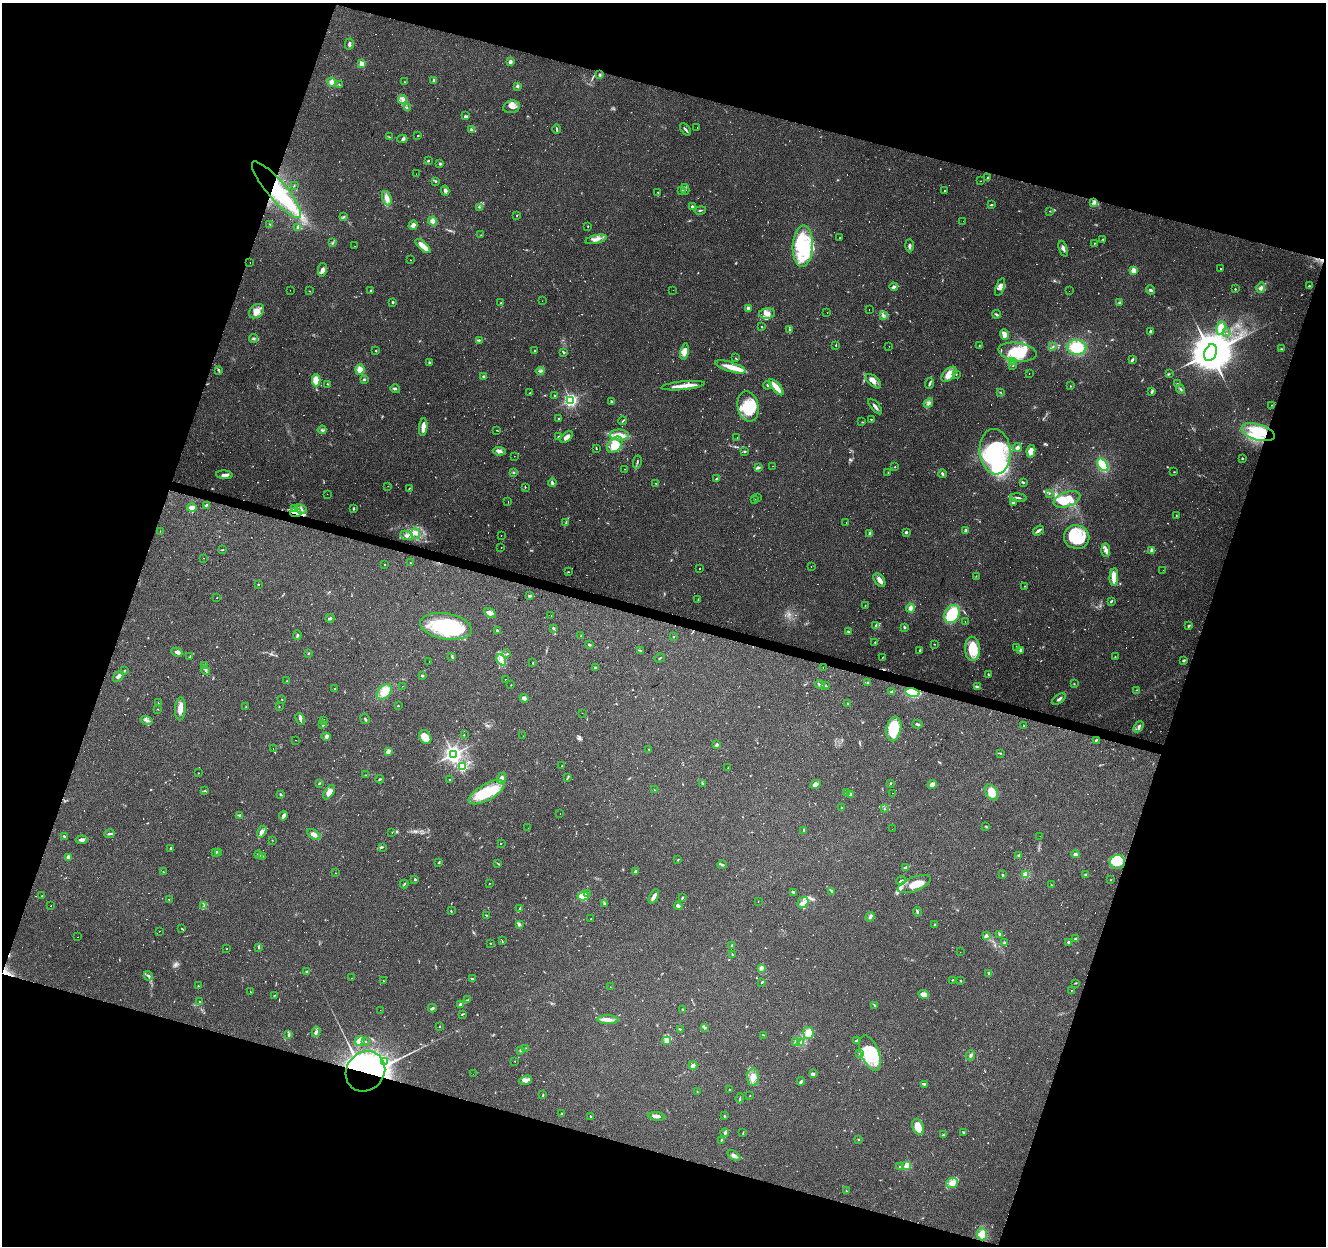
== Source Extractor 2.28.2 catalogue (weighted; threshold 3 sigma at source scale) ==
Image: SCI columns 1-5295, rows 214-5187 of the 5300 x 5464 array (HDU 1 of 3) = the unmasked area's bounding box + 8 px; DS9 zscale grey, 4 x 4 block average (1 PNG px = mean of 4 x 4 image px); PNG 1328 x 1248 px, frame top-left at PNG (2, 3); each listed source drawn as its Kron ellipse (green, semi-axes under 4 px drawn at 4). Shown black and unused: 37% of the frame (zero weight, under 2 of 3 exposures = <1% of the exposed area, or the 3 px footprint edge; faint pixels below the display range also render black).
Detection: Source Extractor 2.28.2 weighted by HDU 2 'WHT'. Background 0.0956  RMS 0.0061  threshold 0.0275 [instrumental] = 3 sigma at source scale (4.5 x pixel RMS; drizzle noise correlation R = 1.50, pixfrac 1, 0.0396/0.0396 arcsec/px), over >= 5 px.
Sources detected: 993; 17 too faint to see at this stretch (4 x 4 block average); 6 inside a brighter object's white glare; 197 cosmic-ray / hot-pixel residue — neither listed nor drawn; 13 coinciding with a brighter row at this scale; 61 inside a brighter listed object's ellipse — not listed separately; of the other 699, all 500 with FLUX_AUTO >= 1.35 (the completeness limit of this list) listed and drawn (199 fainter detections not listed), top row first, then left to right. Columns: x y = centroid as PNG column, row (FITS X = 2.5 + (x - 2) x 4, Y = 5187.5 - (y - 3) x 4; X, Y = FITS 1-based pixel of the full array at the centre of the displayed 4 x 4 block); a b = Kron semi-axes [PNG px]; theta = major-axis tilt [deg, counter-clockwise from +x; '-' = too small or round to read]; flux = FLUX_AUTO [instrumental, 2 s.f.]
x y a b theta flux
349 44 6 2 77 9
510 62 3 2 - 22
362 64 2 2 - 110
600 75 3 2 - 4.7
434 80 2 2 - 23
332 82 4 4 - 14
405 82 2 2 - 1.4
339 84 3 2 - 2.2
517 86 2 2 - 24
402 100 4 3 - 11
407 107 2 2 - 2.3
511 107 9 6 11 22
465 116 3 2 - 3.1
697 128 2 2 - 2.7
556 129 5 2 - 4.3
686 129 7 2 -51 6
471 130 4 4 - 7.9
418 135 2 2 - 2.3
389 137 3 2 - 1.6
402 139 5 3 - 7.8
428 161 2 2 - 4.8
440 164 2 2 - 18
416 174 2 2 - 2.6
987 177 3 2 - 3.2
436 181 3 2 - 3.5
981 181 2 2 - 3.2
294 185 2 2 - 1.5
685 189 5 2 - 5.1
277 190 36 9 -49 220
445 191 5 3 - 9.6
681 191 3 2 - 3.7
944 191 2 2 - 1.6
658 192 2 2 - 1.7
387 198 7 4 -71 26
1093 202 2 2 - 3.8
991 205 3 2 - 3.2
479 207 3 2 - 3.1
692 207 3 2 - 6.5
700 210 6 2 12 4.4
1050 211 2 2 - 1.8
517 216 2 2 - 1.4
343 217 3 2 - 3
433 221 4 3 - 19
963 221 2 2 - 1.7
270 224 2 2 - 2.5
413 225 5 3 - 15
588 226 2 2 - 1.7
298 227 3 2 - 4.8
481 235 2 2 - 1.4
840 238 2 2 - 1.5
596 239 11 4 12 21
1103 239 3 2 - 2.5
333 243 3 2 - 2.4
1094 243 2 2 - 1.4
355 246 2 2 - 1.4
423 246 9 3 -43 52
803 246 20 10 87 160
909 246 7 3 -89 7.9
1063 249 8 3 -70 11
410 260 2 2 - 1.4
250 262 2 2 - 2.7
1220 269 2 2 - 11
322 270 7 4 80 13
1133 270 2 2 - 92
1309 286 2 2 - 3.7
894 287 4 2 - 15
1000 287 9 4 70 15
1261 288 5 3 - 11
1235 289 3 2 - 2.8
290 290 2 2 - 1.8
673 290 2 2 - 3.4
1151 290 4 2 - 7.9
309 291 2 2 - 1.6
370 291 2 2 - 3.3
1069 291 2 2 - 38
542 301 2 2 - 1.7
393 302 2 2 - 4.1
501 303 2 2 - 1.5
1120 303 3 2 - 3.7
748 308 2 2 - 35
869 310 2 2 - 2.2
256 311 8 6 40 25
827 313 2 2 - 2
767 314 8 5 3 24
996 314 4 2 - 5.3
883 315 3 2 - 2.9
762 327 2 2 - 2.1
1221 328 7 4 81 47
789 330 3 2 - 3.8
1150 332 4 2 - 8
1226 333 2 2 - 1.5
1005 334 5 3 - 24
253 338 4 2 - 5.7
479 340 2 2 - 3.7
836 345 3 2 - 2.8
979 345 2 2 - 2.8
889 346 2 2 - 3
1053 347 2 2 - 2.2
1077 347 9 7 -2 120
1281 349 3 2 - 2.7
376 351 2 2 - 2.5
535 351 2 2 - 2.6
563 352 4 2 - 4.1
684 352 8 4 79 29
1017 352 19 9 -8 130
1210 353 9 6 68 18000
735 358 2 2 - 6.1
1132 360 4 2 - 7.2
429 362 2 2 - 8.5
1013 362 3 2 - 4.2
1013 366 2 2 - 1.4
730 367 16 5 -16 42
360 369 5 4 - 28
219 370 4 2 - 3.1
540 371 4 2 - 5.6
949 374 9 5 45 44
956 374 2 2 - 1.6
1029 374 2 2 - 1.9
1169 374 2 2 - 1.9
484 377 4 2 - 6.5
364 379 4 2 - 3.8
316 380 6 4 -90 65
873 381 9 5 -42 20
930 383 5 2 - 7.4
327 384 3 2 - 2.4
1178 384 3 2 - 3.1
767 385 4 2 - 3
683 386 22 3 5 41
1070 386 2 2 - 1.4
776 387 10 2 -49 63
395 389 5 2 - 5.6
1180 389 4 2 - 4.6
1151 392 3 2 - 4.6
530 393 2 2 - 2.2
1001 393 2 2 - 1.9
555 396 2 2 - 13
571 400 2 2 - 910
611 401 2 2 - 3.1
928 403 5 3 - 8.1
1271 405 2 2 - 1.9
748 406 15 10 -78 120
875 406 9 2 -50 13
558 418 2 2 - 2.2
871 419 2 2 - 2.3
623 421 4 2 - 3.4
862 422 2 2 - 1.8
423 427 9 3 84 39
322 430 4 2 - 4.5
497 430 2 2 - 1.7
1258 432 17 7 -17 120
619 435 10 5 -1 32
559 436 2 2 - 1.6
567 437 7 4 42 24
737 438 2 2 - 3.9
615 445 9 6 50 67
1018 448 4 4 - 9.9
596 449 3 2 - 2.6
499 451 6 3 -7 13
744 451 2 2 - 4.8
1031 451 6 4 80 27
995 452 23 15 -85 320
514 456 2 2 - 2.5
1242 458 2 2 - 7.3
637 462 6 2 78 4.8
1103 465 7 4 -54 140
773 466 2 2 - 2.5
895 467 2 2 - 1.9
758 468 4 3 - 6
625 469 2 2 - 2.2
1174 472 2 2 - 1.7
514 473 3 2 - 2.9
888 473 2 2 - 1.4
942 474 4 2 - 5.9
224 475 8 4 -5 15
716 479 3 2 - 4.8
1023 482 4 2 - 4.4
552 483 4 2 - 6.4
656 483 3 2 - 3.1
388 486 2 2 - 2
525 487 3 2 - 2.2
409 489 2 2 - 2.1
1049 493 2 2 - 2.2
327 494 2 2 - 1.7
757 498 2 2 - 3.6
1018 498 8 2 -5 7.8
754 499 3 2 - 2.7
1067 499 14 7 19 87
508 502 2 2 - 5.4
1014 503 2 2 - 2.2
206 505 4 2 - 5.5
192 508 5 2 - 25
294 508 3 2 - 4.8
354 508 2 2 - 6.2
301 509 6 4 -29 15
296 513 6 3 -10 15
1176 516 2 2 - 1.5
566 522 4 2 - 3.2
846 522 2 2 - 3
966 530 3 2 - 12
1039 530 6 2 35 10
160 531 2 2 - 1.6
906 532 2 2 - 10
416 533 6 4 -74 14
870 533 3 2 - 13
406 535 6 3 -22 8.5
501 535 2 2 - 5.1
1077 537 13 11 -18 140
501 547 2 2 - 4.4
223 550 2 2 - 1.9
1106 550 7 4 -87 14
1151 550 3 2 - 17
203 558 2 2 - 4.2
410 563 2 2 - 2.6
385 565 2 2 - 1.7
811 566 2 2 - 2.5
700 569 2 2 - 1.8
1163 570 2 2 - 2.9
568 572 3 2 - 1.9
976 576 3 2 - 1.5
1114 577 9 4 86 39
879 580 8 4 -55 19
258 584 2 2 - 2.7
1025 586 2 2 - 3
529 596 3 2 - 4
217 598 2 2 - 6.8
698 599 2 2 - 1.9
1111 601 3 2 - 4.2
865 605 2 2 - 2.1
910 608 4 3 - 15
490 613 6 4 -34 14
952 614 9 7 63 120
551 616 2 2 - 7.9
330 618 4 2 - 6.4
965 621 2 2 - 2.5
446 626 26 13 -9 320
876 626 3 3 - 4.4
1189 626 3 2 - 4.7
904 627 3 2 - 4.8
554 628 2 2 - 5.3
497 630 3 2 - 5.7
849 632 3 2 - 6.6
297 635 5 3 - 6.4
581 636 2 2 - 3.2
674 637 2 2 - 2
875 642 3 2 - 2.7
589 644 2 2 - 6
934 644 2 2 - 1.6
1017 648 4 3 - 6.8
972 649 12 7 -87 100
920 650 3 2 - 7.5
640 651 2 2 - 3.8
1021 651 2 2 - 2.9
177 652 6 3 -25 17
308 653 3 2 - 2.5
507 654 2 2 - 2
452 656 3 2 - 3
189 657 3 2 - 2.7
1115 657 3 2 - 2.3
660 658 5 2 - 3.1
882 658 2 2 - 1.4
501 660 6 3 -57 15
1184 661 3 2 - 5.6
429 662 2 2 - 2.7
533 662 2 2 - 1.6
205 666 2 2 - 2.9
595 668 3 2 - 3.8
823 668 2 2 - 1.8
125 670 2 2 - 3.7
206 671 4 2 - 6.4
988 674 3 2 - 2.5
422 675 3 2 - 3.6
118 676 6 3 44 18
506 679 2 2 - 2.5
287 681 2 2 - 1.6
868 682 2 2 - 1.9
1074 684 2 2 - 2
511 685 2 2 - 1.5
820 685 5 2 - 5.5
402 686 2 2 - 8.4
825 686 3 2 - 2.9
977 687 4 2 - 6.6
335 689 2 2 - 2.1
1136 690 2 2 - 1.6
384 692 9 6 47 51
891 692 3 2 - 5.5
913 692 7 3 -11 190
524 698 4 3 - 12
1059 699 8 2 34 9.8
282 700 2 2 - 1.6
158 702 2 2 - 1.6
848 704 2 2 - 5.3
246 706 2 2 - 1.6
398 706 2 2 - 4.6
279 707 2 2 - 2.3
158 709 2 2 - 1.7
180 709 11 5 87 29
582 713 2 2 - 5.6
300 719 6 2 -65 8.8
365 719 5 2 - 5.2
147 720 6 3 -15 10
324 720 2 2 - 2
917 724 5 2 - 5.9
323 725 3 2 - 5
1024 726 2 2 - 2.2
1138 727 6 3 51 9.2
894 729 12 7 77 130
464 735 2 2 - 1.4
523 736 2 2 - 1.9
326 737 4 2 - 7.5
425 737 7 5 -60 47
295 740 2 2 - 1.6
1096 740 4 2 - 4.1
717 745 3 3 - 5.8
273 748 2 2 - 1.5
649 749 2 2 - 1.4
388 751 3 2 - 24
1000 753 2 2 - 2.9
453 754 3 3 - 1800
562 766 2 2 - 1.6
462 767 2 2 - 280
728 768 2 2 - 1.4
199 773 2 2 - 1.3
365 775 2 2 - 1.6
501 778 6 3 69 18
567 778 3 2 - 2.6
380 779 4 2 - 3.3
449 779 2 2 - 2.7
319 783 3 2 - 2.9
702 783 3 2 - 2.6
891 783 2 2 - 3.4
815 784 5 3 - 16
932 784 5 3 - 22
654 790 2 2 - 1.5
205 791 3 2 - 3
329 792 8 4 58 26
487 792 20 8 29 150
991 792 9 5 -60 51
846 793 3 2 - 7.2
892 793 2 2 - 3
281 794 3 2 - 4.4
851 794 3 3 - 6.8
841 807 2 2 - 4.6
884 809 2 2 - 2.6
560 813 2 2 - 2.3
240 815 3 2 - 8.3
283 816 5 3 - 9.3
986 826 3 2 - 3
528 828 2 2 - 7.9
892 829 2 2 - 2.1
804 830 3 2 - 2.9
262 832 6 4 60 13
392 833 2 2 - 1.5
109 834 5 2 - 5.2
314 835 7 4 -34 27
64 836 3 2 - 3.3
1040 836 2 2 - 1.9
81 840 6 3 9 10
272 840 2 2 - 1.5
501 843 2 2 - 3.4
382 847 2 2 - 2.9
171 848 2 2 - 13
216 852 3 3 - 4.8
218 852 3 2 - 5.2
1075 854 4 3 - 9
259 855 4 2 - 4.6
1019 855 4 2 - 3.3
262 856 2 2 - 2.1
68 857 4 3 - 17
678 860 2 2 - 2.2
439 862 3 2 - 3.5
1117 862 7 7 - 36
498 864 3 2 - 2
722 865 5 2 - 6.6
905 868 3 2 - 5
636 871 3 3 - 8.1
163 872 3 2 - 1.5
336 873 2 2 - 1.4
1026 874 4 4 - 20
1085 874 3 2 - 4.6
1002 875 3 2 - 4.3
415 879 2 2 - 8.8
901 880 5 2 - 5
1110 880 2 2 - 1.5
489 883 2 2 - 1.4
404 884 4 2 - 3.2
914 884 17 7 21 75
1051 885 2 2 - 2.7
832 891 4 2 - 5.3
793 892 3 2 - 6.9
587 894 3 3 - 6.1
42 896 2 2 - 2.7
583 896 5 4 - 100
654 896 8 3 62 17
682 898 3 2 - 3.4
169 899 2 2 - 2.2
758 902 2 2 - 1.7
803 903 6 5 - 17
604 904 3 2 - 2.7
204 905 3 2 - 1.5
51 906 2 2 - 3.6
678 906 4 2 - 15
519 909 3 2 - 3.4
451 911 3 2 - 2.9
917 912 5 2 - 4.7
486 915 2 2 - 2.4
870 917 5 3 - 7.2
591 919 2 2 - 3.8
519 924 4 2 - 8.8
935 925 3 2 - 4.5
182 928 2 2 - 1.9
160 931 2 2 - 2.4
1000 934 4 2 - 4.6
986 936 4 3 - 8.7
78 937 2 2 - 3.9
1076 939 3 2 - 8.9
502 941 4 2 - 2.3
1068 942 2 2 - 16
490 943 2 2 - 2.2
1004 943 3 2 - 3.7
732 945 3 2 - 2.4
259 947 3 2 - 3.8
227 949 2 2 - 2.7
960 952 2 2 - 2.6
732 954 2 2 - 2.9
761 968 4 3 - 11
307 971 3 2 - 2.7
989 973 3 2 - 3.8
148 976 5 2 - 5.9
351 978 2 2 - 2.9
472 979 3 2 - 4.1
952 980 2 2 - 2
383 981 2 2 - 2.2
961 981 2 2 - 1.9
762 982 3 2 - 3.1
1075 983 2 2 - 2.1
198 986 3 2 - 2.9
610 987 2 2 - 7.2
1071 990 2 2 - 2
250 992 2 2 - 1.4
924 994 5 4 - 27
274 995 3 2 - 1.7
467 1000 2 2 - 1.6
200 1001 2 2 - 2.6
460 1004 3 2 - 6.9
874 1005 3 2 - 3.8
432 1008 4 3 - 5.4
380 1010 2 2 - 1.4
683 1010 2 2 - 1.7
462 1014 3 2 - 2.6
608 1020 10 4 -2 22
439 1026 2 2 - 4.4
705 1027 3 2 - 2.1
680 1029 2 2 - 1.7
316 1032 5 3 - 8.8
808 1033 6 5 - 36
289 1034 4 2 - 5.7
764 1035 3 2 - 2.2
360 1041 5 4 - 31
667 1041 4 4 - 18
856 1041 3 2 - 6.3
365 1042 2 2 - 3.3
796 1042 2 2 - 1.8
801 1042 3 2 - 3.3
526 1048 2 2 - 1.4
520 1050 3 2 - 4.9
860 1053 2 2 - 2.1
870 1053 19 9 -69 100
970 1055 5 3 - 7.4
385 1061 2 2 - 4.2
515 1061 2 2 - 2
693 1066 4 2 - 22
365 1071 21 18 49 890
473 1074 2 2 - 2.1
813 1074 4 3 - 8.1
753 1077 9 6 -88 31
526 1080 7 4 16 14
801 1081 4 2 - 9.6
924 1084 2 2 - 4.4
729 1089 2 2 - 2
697 1091 2 2 - 1.4
543 1095 3 2 - 2.9
750 1096 2 2 - 1.6
740 1098 5 2 - 4.3
562 1113 2 2 - 1.9
657 1116 8 3 -6 16
724 1116 3 2 - 2.6
591 1117 4 2 - 5.1
918 1127 8 5 -65 58
964 1132 3 2 - 4.9
725 1133 4 3 - 8.1
743 1133 3 2 - 2
943 1135 4 2 - 3.2
721 1140 2 2 - 1.6
858 1140 2 2 - 4
734 1155 7 3 -36 19
907 1166 2 2 - 190
900 1167 3 2 - 5.1
952 1183 6 5 - 30
846 1191 2 2 - 2.6
982 1234 6 5 - 29
Overlapping masked pixels (flux is a lower limit): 4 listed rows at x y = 277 190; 296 513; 913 692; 365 1071
Diffuse or blended objects may show on this block-average render without a row.